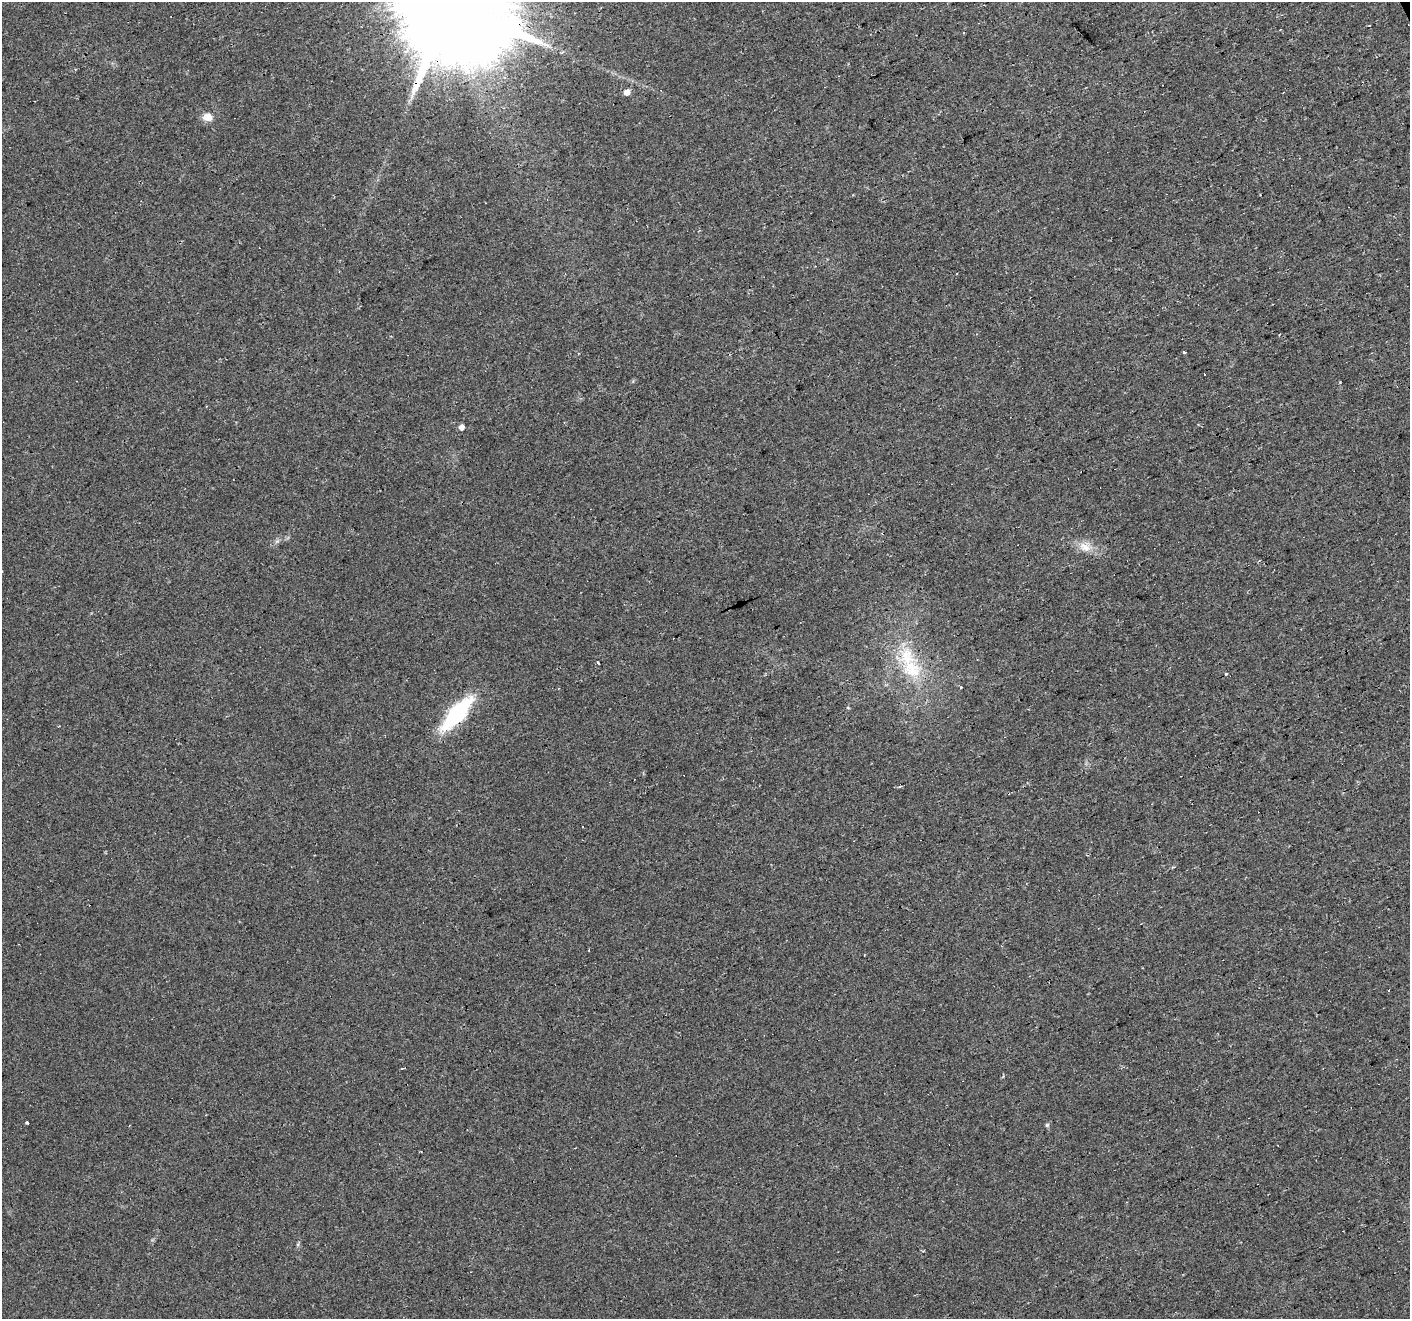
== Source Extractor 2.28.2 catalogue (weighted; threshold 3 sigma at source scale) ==
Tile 10 of 4 x 4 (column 2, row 3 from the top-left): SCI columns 1409-2816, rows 1401-2717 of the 5631 x 5490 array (HDU 1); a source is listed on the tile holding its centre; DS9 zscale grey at full resolution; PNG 1412 x 1321 px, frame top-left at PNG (2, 2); no overlay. Shown black and unused: <1% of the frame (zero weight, under 2 of 3 exposures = <1% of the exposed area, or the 3 px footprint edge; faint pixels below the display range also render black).
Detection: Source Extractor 2.28.2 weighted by HDU 2 'WHT'; one run over the whole footprint, this tile lists its part. Background 0.034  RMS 0.0061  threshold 0.0276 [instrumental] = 3 sigma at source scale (4.5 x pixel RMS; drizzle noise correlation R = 1.50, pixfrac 1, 0.0396/0.0396 arcsec/px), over >= 5 px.
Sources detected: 27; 7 cosmic-ray / hot-pixel residue — not listed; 1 inside a brighter listed object's ellipse — not listed separately; the other 19 listed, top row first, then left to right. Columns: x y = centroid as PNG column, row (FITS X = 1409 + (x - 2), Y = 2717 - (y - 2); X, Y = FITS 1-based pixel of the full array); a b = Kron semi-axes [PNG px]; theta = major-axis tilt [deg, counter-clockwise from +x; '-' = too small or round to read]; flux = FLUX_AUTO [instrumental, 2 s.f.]
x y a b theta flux
449 5 38 25 19 26000
1369 26 3 2 - 0.62
627 92 5 4 - 6.6
207 117 14 10 -10 5.2
1184 352 4 3 - 3.8
1204 374 3 3 - 1.2
461 427 4 4 - 4.6
277 541 7 5 42 1.3
1085 547 18 13 -27 8
598 663 3 3 - 2.6
911 669 33 28 -48 34
1226 674 3 3 - 3.2
848 708 5 3 - 0.56
457 714 33 12 48 68
582 827 3 2 - 0.65
1389 990 3 3 - 5.3
401 1069 3 2 - 1
27 1123 3 3 - 2
1047 1125 5 5 - 0.98
Overlapping masked pixels (flux is a lower limit): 1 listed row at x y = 449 5
Isophote crosses this tile's border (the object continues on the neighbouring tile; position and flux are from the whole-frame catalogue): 1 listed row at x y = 449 5